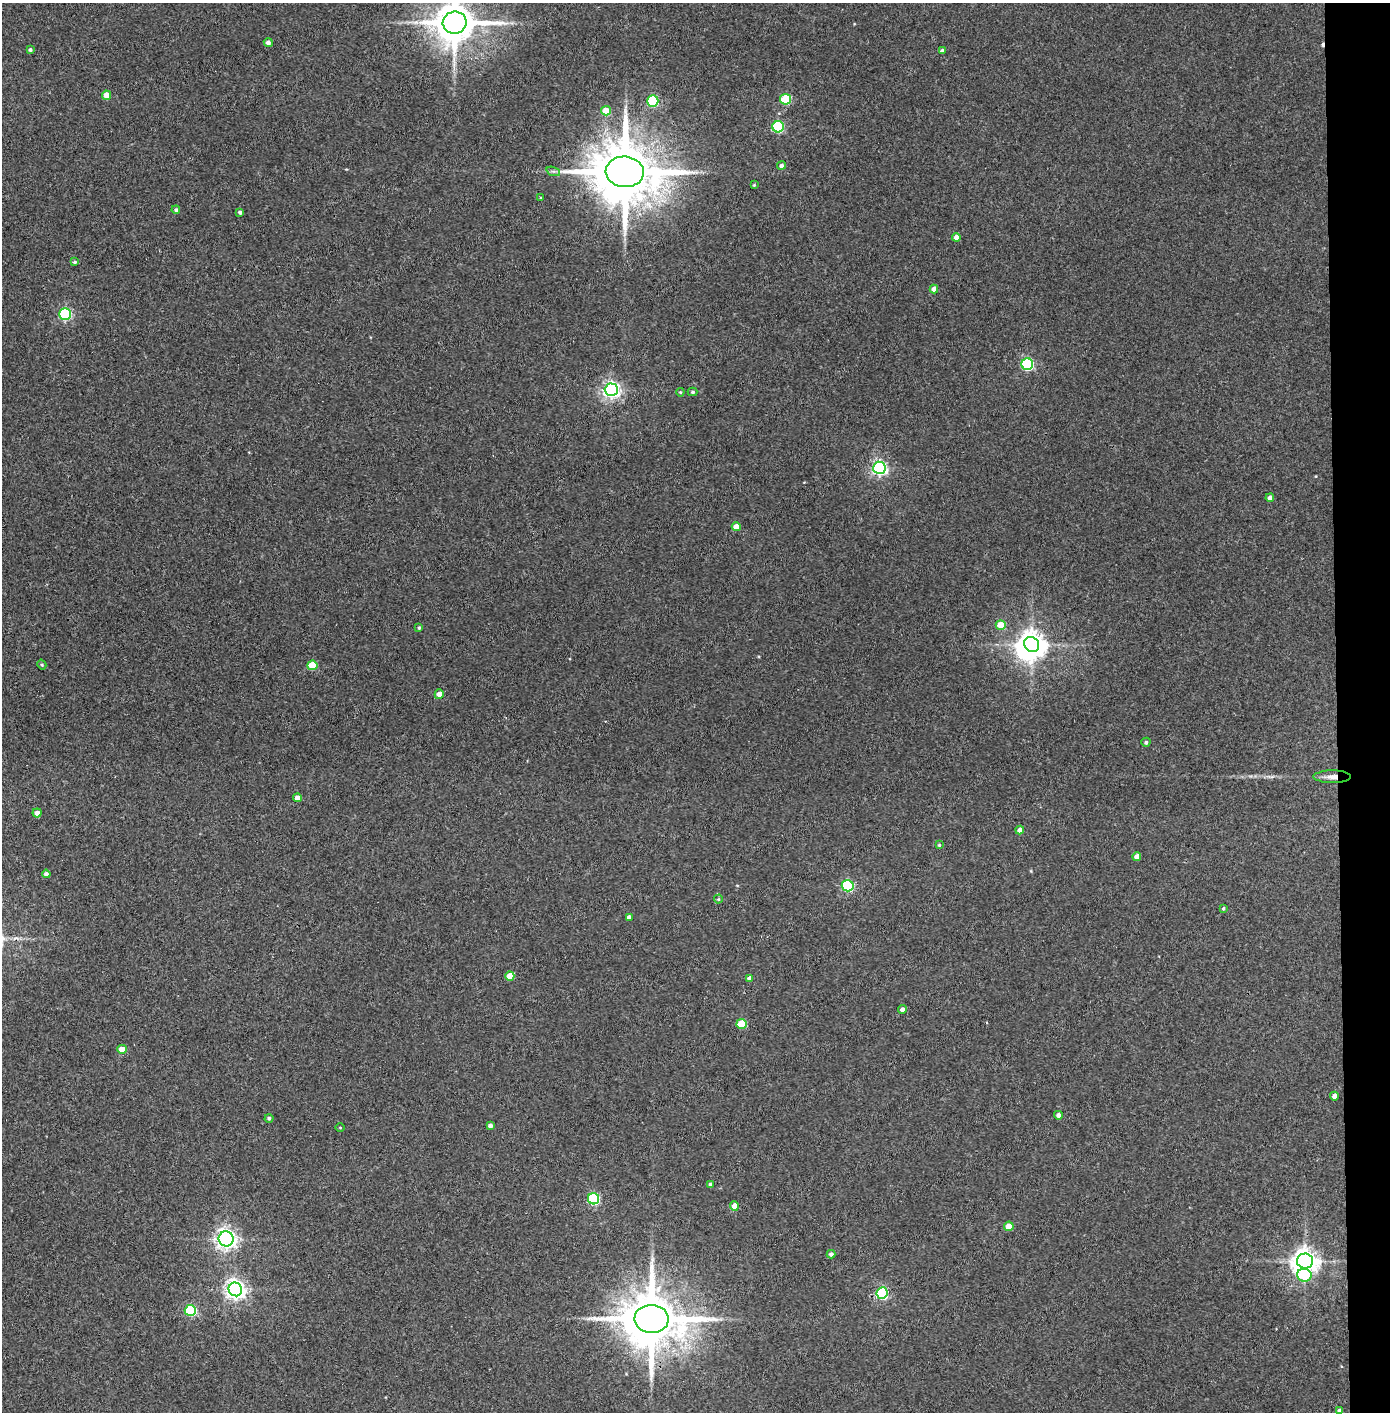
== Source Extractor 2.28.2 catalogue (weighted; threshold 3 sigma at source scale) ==
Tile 6 of 3 x 3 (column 3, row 2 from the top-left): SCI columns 2856-4243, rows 1416-2825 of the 4321 x 4242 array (HDU 1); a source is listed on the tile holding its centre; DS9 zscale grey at full resolution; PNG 1392 x 1414 px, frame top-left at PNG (2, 3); each listed source drawn as its Kron ellipse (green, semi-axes under 4 px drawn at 4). Shown black and unused: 4% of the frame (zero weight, under 3 of 4 exposures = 6% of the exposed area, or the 3 px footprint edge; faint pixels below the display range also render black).
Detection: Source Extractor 2.28.2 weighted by HDU 2 'WHT'; one run over the whole footprint, this tile lists its part. Background 0.0881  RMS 0.0057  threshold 0.0255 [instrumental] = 3 sigma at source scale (4.5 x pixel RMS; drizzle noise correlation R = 1.50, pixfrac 1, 0.05/0.05 arcsec/px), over >= 5 px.
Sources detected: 70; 1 inside a brighter object's white glare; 1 cosmic-ray / hot-pixel residue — neither listed nor drawn; the other 68 listed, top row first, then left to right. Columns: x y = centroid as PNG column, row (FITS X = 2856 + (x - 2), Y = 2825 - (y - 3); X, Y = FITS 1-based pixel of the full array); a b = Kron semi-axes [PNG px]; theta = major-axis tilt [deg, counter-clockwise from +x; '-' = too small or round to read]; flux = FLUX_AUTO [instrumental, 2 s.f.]
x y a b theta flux
455 23 12 11 - 2100
268 43 4 4 - 2
30 50 4 4 - 1
942 51 4 4 - 1.7
107 95 4 4 - 7.8
786 99 5 5 - 32
653 101 5 5 - 56
606 111 5 4 - 12
778 127 5 5 - 54
781 165 4 4 - 1.9
553 171 7 4 -18 1.2
625 172 19 15 -5 5200
754 185 3 3 - 0.57
541 198 3 3 - 0.53
176 210 4 4 - 1.2
240 212 4 3 - 1.3
956 237 4 4 - 3.7
75 262 4 3 - 0.95
934 289 4 4 - 4.1
65 314 6 6 - 71
1027 364 6 6 - 70
611 390 6 6 - 220
680 392 4 4 - 0.57
693 392 5 4 - 0.96
879 468 6 6 - 150
1270 498 4 4 - 2.3
736 527 4 4 - 5.7
1001 625 5 5 - 10
419 628 3 3 - 0.96
1032 644 8 7 - 670
42 665 5 4 - 0.82
312 665 5 5 - 18
439 694 5 4 - 5
1146 742 4 4 - 1
1332 777 18 6 0 4.9
297 798 4 4 - 5.6
37 813 4 4 - 2.8
1020 830 4 4 - 3.8
939 845 3 3 - 0.57
1137 856 4 4 - 3.3
46 874 4 4 - 1.7
848 886 6 5 - 58
718 899 4 4 - 0.69
1223 908 4 3 - 0.79
629 917 4 4 - 2.2
510 976 4 4 - 8.9
749 978 4 4 - 2
902 1010 4 4 - 2.3
742 1024 5 5 - 18
122 1049 4 4 - 6.7
1334 1096 4 4 - 3
1058 1115 4 4 - 2.2
269 1118 4 4 - 1.2
490 1126 4 4 - 1.9
340 1127 5 3 - 0.51
710 1184 4 4 - 1.6
593 1199 5 5 - 63
734 1206 4 4 - 5.2
1009 1226 4 4 - 8.1
226 1239 7 7 - 280
831 1254 4 4 - 1.6
1305 1261 8 7 - 570
1304 1275 7 6 - 26
235 1289 7 6 - 300
882 1293 6 5 - 74
190 1310 5 5 - 57
651 1319 17 14 -4 4300
1339 1411 4 4 - 1.5
Overlapping masked pixels (flux is a lower limit): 3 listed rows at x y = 625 172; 1332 777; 651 1319
Isophote crosses this tile's border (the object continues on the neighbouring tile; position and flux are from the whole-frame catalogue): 1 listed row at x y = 455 23